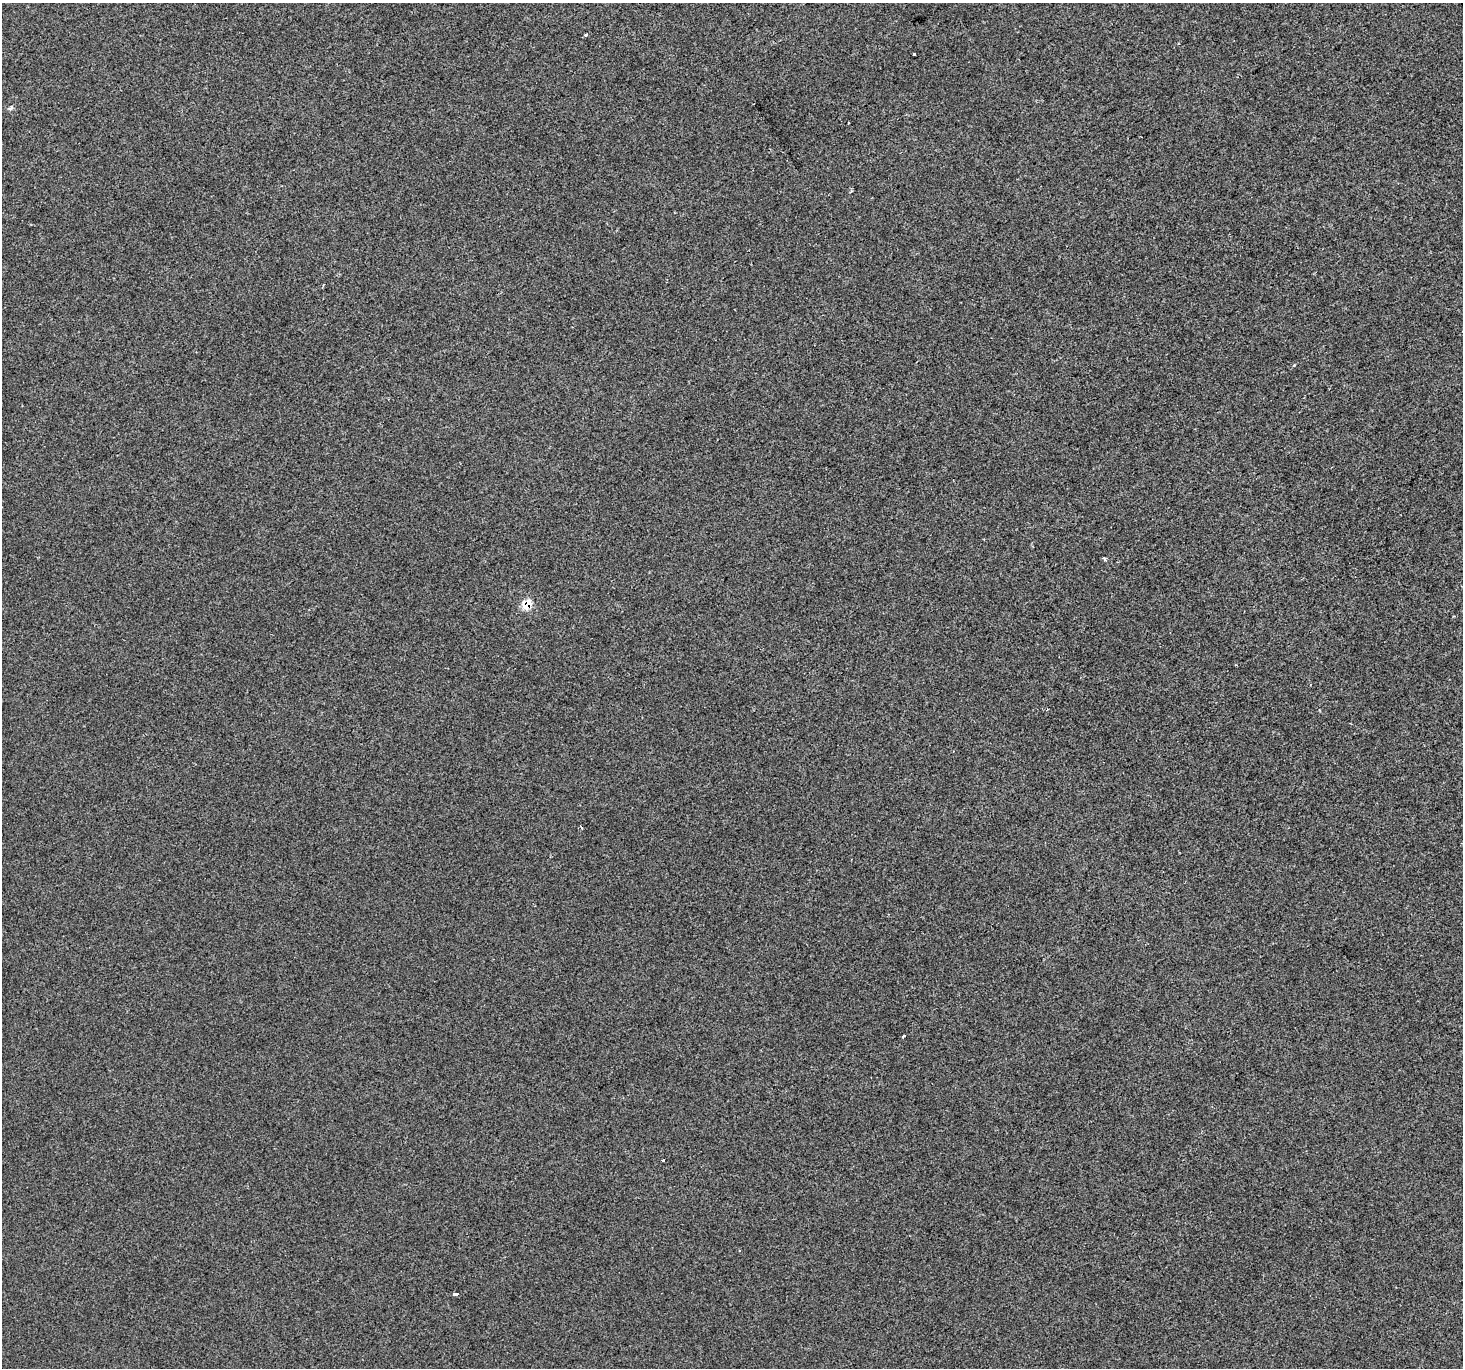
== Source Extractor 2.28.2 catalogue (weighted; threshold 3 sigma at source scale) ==
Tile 10 of 4 x 4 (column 2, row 3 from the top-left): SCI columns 1462-2922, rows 1477-2842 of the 5847 x 5747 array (HDU 1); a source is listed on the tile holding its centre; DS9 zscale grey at full resolution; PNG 1465 x 1370 px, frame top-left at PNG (2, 3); no overlay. Shown black and unused: <1% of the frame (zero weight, under 2 of 3 exposures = <1% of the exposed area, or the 3 px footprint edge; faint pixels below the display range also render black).
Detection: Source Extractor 2.28.2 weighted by HDU 2 'WHT'; one run over the whole footprint, this tile lists its part. Background -5.57e-04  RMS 0.0045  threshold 0.0202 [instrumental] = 3 sigma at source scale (4.5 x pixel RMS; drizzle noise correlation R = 1.50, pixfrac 1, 0.0396/0.0396 arcsec/px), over >= 5 px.
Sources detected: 11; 1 cosmic-ray / hot-pixel residue — not listed; the other 10 listed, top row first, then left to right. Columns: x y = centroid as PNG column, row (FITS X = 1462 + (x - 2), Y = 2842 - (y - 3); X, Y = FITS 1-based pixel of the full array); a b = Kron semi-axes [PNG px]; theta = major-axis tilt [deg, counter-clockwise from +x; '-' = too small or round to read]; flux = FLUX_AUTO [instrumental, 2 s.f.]
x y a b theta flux
586 35 3 3 - 1.8
914 54 3 3 - 1.9
11 108 8 4 45 0.79
848 123 2 2 - 0.44
1105 559 4 3 - 1.5
527 604 9 7 51 7.4
580 826 4 2 - 0.68
903 1036 3 3 - 1
662 1160 3 3 - 1.2
455 1294 4 3 - 2.6
Overlapping masked pixels (flux is a lower limit): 1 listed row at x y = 527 604